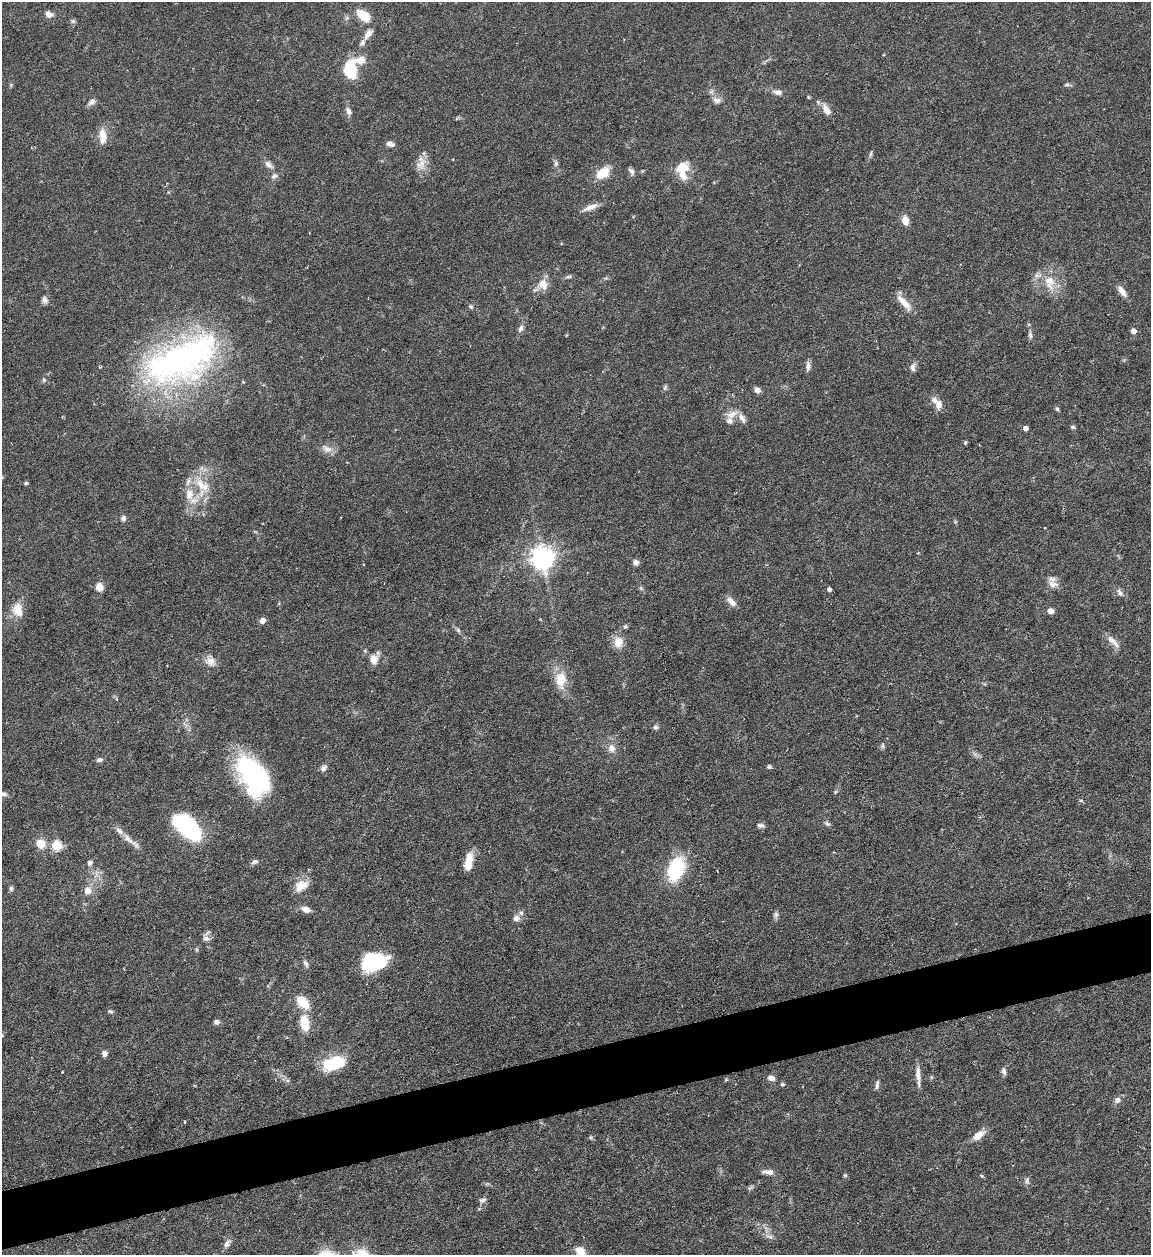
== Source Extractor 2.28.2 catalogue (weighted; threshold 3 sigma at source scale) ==
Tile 7 of 4 x 4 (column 3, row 2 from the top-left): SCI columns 2556-3704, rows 2505-3757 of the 4992 x 5009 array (HDU 1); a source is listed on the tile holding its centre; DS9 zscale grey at full resolution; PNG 1153 x 1257 px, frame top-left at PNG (2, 2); no overlay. Shown black and unused: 5% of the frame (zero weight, under 4 of 7 exposures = <1% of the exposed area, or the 3 px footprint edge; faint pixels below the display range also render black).
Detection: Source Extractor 2.28.2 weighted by HDU 2 'WHT'; one run over the whole footprint, this tile lists its part. Background 0.0565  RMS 0.0027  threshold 0.0112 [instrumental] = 3 sigma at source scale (4.09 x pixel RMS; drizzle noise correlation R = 1.36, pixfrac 0.8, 0.05/0.05 arcsec/px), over >= 5 px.
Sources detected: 129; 1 inside a brighter object's white glare — not listed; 7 inside a brighter listed object's ellipse — not listed separately; the other 121 listed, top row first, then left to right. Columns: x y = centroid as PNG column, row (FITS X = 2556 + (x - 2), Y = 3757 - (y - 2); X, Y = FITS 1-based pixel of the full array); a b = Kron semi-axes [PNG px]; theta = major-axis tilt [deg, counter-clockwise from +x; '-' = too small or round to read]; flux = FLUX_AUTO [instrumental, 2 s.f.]
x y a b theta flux
49 14 9 6 -24 1.5
363 15 16 9 -39 5.5
73 21 6 6 - 0.5
368 34 16 8 56 2
361 60 14 9 4 3.3
350 69 14 11 -84 13
1067 85 8 4 7 0.49
778 92 10 6 -7 1.3
808 97 5 4 - 0.27
717 100 11 7 -18 1.2
92 102 11 7 35 1.1
826 110 18 8 -62 2
349 111 10 6 -63 1.2
103 136 20 9 -86 3.3
390 144 9 6 -16 1.2
871 154 8 3 71 0.46
556 163 9 5 -81 0.71
268 164 11 7 -49 1.3
421 164 19 12 65 2.8
682 167 17 13 21 4.2
631 171 9 5 -55 0.84
603 173 14 9 37 5.5
274 176 9 6 28 0.82
591 207 21 7 21 2
905 220 10 7 -81 2.2
568 277 10 4 5 0.54
1050 282 20 12 -78 4.6
543 284 16 14 -58 2.9
1122 291 15 7 -51 1.9
44 300 9 7 -67 0.99
904 303 23 7 -47 3.2
471 307 6 5 - 0.53
520 328 11 6 66 0.96
1133 331 5 5 - 1.2
1030 335 9 5 -88 0.71
182 360 104 50 25 84
808 366 12 6 87 1.1
913 367 12 7 86 1.1
665 387 8 4 64 0.47
757 390 7 7 - 1
938 404 11 8 -88 1.9
1057 409 6 5 - 0.49
731 414 17 9 26 2.3
742 418 15 7 -62 1.5
1073 427 6 5 - 0.42
1025 428 4 4 - 1.3
965 442 6 4 71 0.31
327 449 15 9 -19 1.9
26 483 4 4 - 0.5
202 485 27 14 -43 6
189 494 16 11 -90 4
123 518 6 6 - 0.75
542 557 8 7 - 220
636 562 7 6 - 1.1
1053 584 16 9 -11 2
99 587 9 7 -79 2.2
829 589 4 4 - 1
1120 592 11 5 -61 0.89
731 601 15 7 -46 1.7
18 610 19 14 -79 3.7
1050 611 6 5 - 1.5
262 620 7 6 - 1.2
625 626 6 5 - 0.43
458 630 8 4 -46 0.55
618 642 13 10 73 3.2
1113 642 23 6 -43 2
374 659 13 10 -82 2.4
210 661 14 11 -10 2.2
561 680 23 14 88 4.9
655 727 6 5 - 0.69
883 746 8 5 -74 0.49
611 748 10 9 - 1.7
99 760 8 5 11 0.73
769 767 6 5 - 0.48
323 768 9 7 41 0.87
254 774 39 24 -51 40
835 792 6 4 46 0.33
3 794 9 5 -6 0.83
1081 800 6 4 -1 0.32
827 823 9 6 -36 0.64
760 825 9 5 -4 0.74
188 827 27 14 -42 39
128 839 18 7 -44 2.2
41 843 5 5 - 10
56 845 6 5 - 16
468 861 21 9 76 3.7
254 862 9 6 17 0.79
90 863 7 6 - 0.7
676 869 19 12 67 20
301 886 19 12 34 3.4
11 889 7 5 -86 0.57
87 890 8 8 - 1.9
306 909 11 7 -20 1.7
776 914 8 6 -89 0.7
516 918 9 8 - 1.3
205 938 10 8 -4 1.2
373 962 22 14 11 22
306 963 10 6 -63 0.8
303 1002 13 8 -43 7
110 1011 7 5 -26 0.45
216 1022 7 6 - 0.82
305 1023 18 10 -83 5.3
104 1053 8 6 -87 0.84
333 1064 22 12 16 13
1004 1071 9 5 -70 0.85
62 1072 2 2 - 0.15
918 1074 21 6 -87 2
931 1077 6 4 -72 0.3
771 1078 7 6 - 1.4
782 1084 5 4 - 0.41
877 1085 12 5 77 0.73
1117 1100 8 7 - 1.1
185 1122 3 2 - 0.24
978 1136 14 7 37 3
768 1172 15 6 -5 1.5
845 1175 5 4 - 0.35
1027 1181 8 5 72 0.65
483 1200 10 6 15 0.77
770 1236 9 4 -9 0.74
227 1244 12 7 52 1.2
580 1251 12 9 -53 3.2
Isophote crosses this tile's border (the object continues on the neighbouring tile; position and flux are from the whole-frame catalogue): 2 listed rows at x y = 3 794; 580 1251